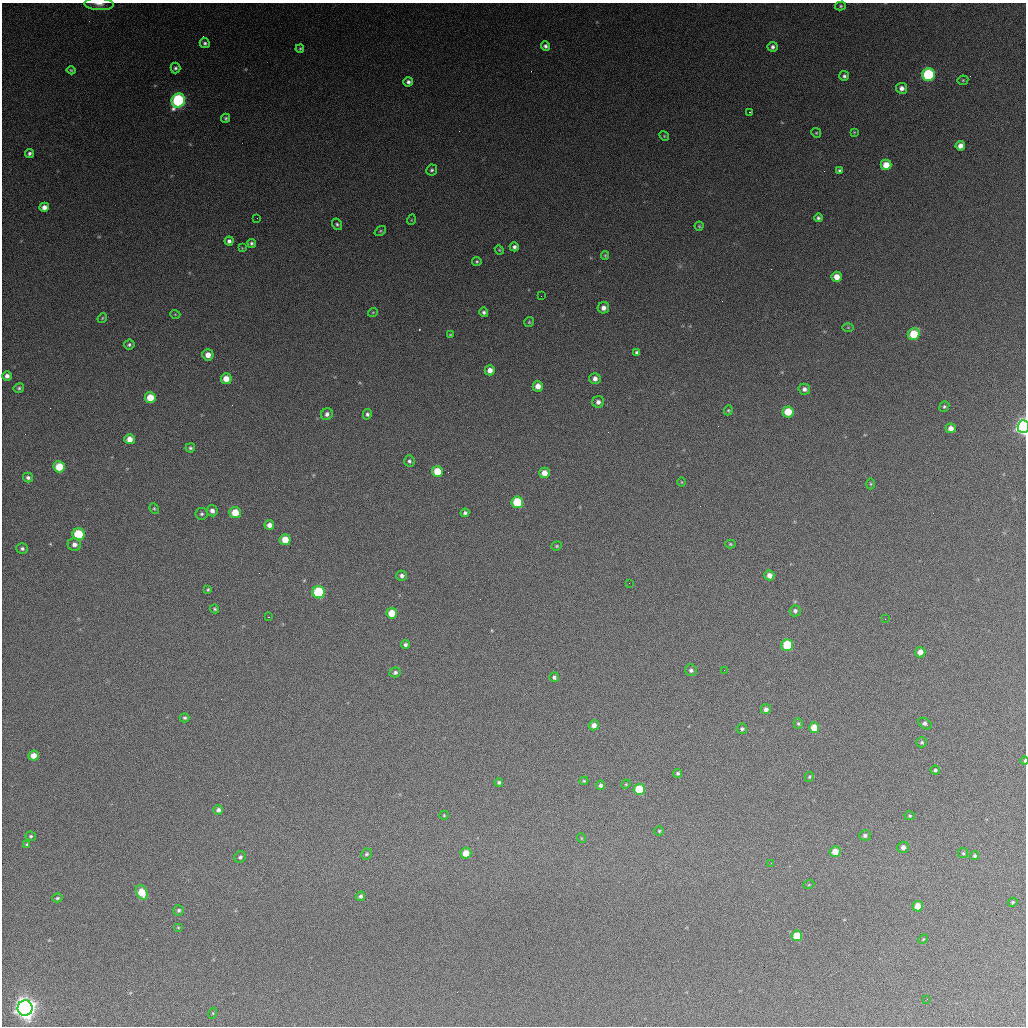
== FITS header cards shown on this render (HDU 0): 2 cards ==
NAXIS1  =                 1024 / length of data axis 1
NAXIS2  =                 1024 / length of data axis 2

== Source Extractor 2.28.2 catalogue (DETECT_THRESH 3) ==
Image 1024 x 1024 px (HDU 0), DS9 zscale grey, 1 PNG px = 1 image px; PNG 1028 x 1028 px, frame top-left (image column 1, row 1024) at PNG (2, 3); each listed source drawn as its Kron ellipse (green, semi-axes under 4 px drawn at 4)
Background 334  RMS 15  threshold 45.7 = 3 sigma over >= 5 px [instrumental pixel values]
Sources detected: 154; all 154 listed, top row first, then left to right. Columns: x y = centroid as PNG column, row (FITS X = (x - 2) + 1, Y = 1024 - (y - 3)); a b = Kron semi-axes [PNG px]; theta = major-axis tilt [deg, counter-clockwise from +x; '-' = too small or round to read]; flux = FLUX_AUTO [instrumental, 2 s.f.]
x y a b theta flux
99 4 15 6 -4 5.6e+03
840 6 5 4 - 1.6e+03
205 43 5 4 - 2.2e+03
545 46 5 4 - 2.8e+03
773 47 5 5 - 3.0e+03
300 49 4 3 - 1.3e+03
175 68 5 5 - 2.2e+03
71 70 4 4 - 1.3e+03
928 75 6 6 - 9.9e+04
844 76 5 5 - 2.4e+03
963 80 5 5 - 1.3e+03
408 82 5 4 - 3.1e+03
902 88 5 5 - 4.8e+03
178 101 7 6 - 1.5e+05
750 112 3 2 - 9.8e+02
226 118 4 4 - 1.8e+03
854 132 4 3 - 8.4e+02
816 133 5 4 - 1.2e+03
664 136 5 4 - 1.2e+03
960 146 5 4 - 6.5e+03
29 153 5 4 - 2.4e+03
886 165 5 5 - 1.6e+04
432 170 5 5 - 2.1e+03
839 171 4 4 - 1.9e+03
44 207 5 4 - 5.9e+03
257 218 2 2 - 5.6e+02
818 218 4 4 - 2.0e+03
411 220 5 3 - 8.6e+02
337 224 6 5 - 1.8e+03
699 226 4 4 - 1.2e+03
380 231 6 4 37 1.4e+03
229 241 4 4 - 3.0e+03
252 243 4 4 - 2.0e+03
514 247 4 4 - 2.9e+03
242 248 4 4 - 7.7e+02
499 250 4 4 - 9.8e+02
605 255 4 3 - 1.2e+03
477 261 5 4 - 1.5e+03
837 277 5 5 - 1.1e+04
541 296 2 2 - 6.7e+02
603 308 6 5 - 5.4e+03
373 312 5 3 - 8.8e+02
484 312 5 4 - 2.3e+03
175 314 5 3 - 7.7e+02
102 318 5 4 - 1.2e+03
529 322 5 5 - 1.3e+03
848 327 5 3 - 1.0e+03
914 334 6 5 - 3.3e+04
450 335 4 3 - 1.1e+03
129 345 5 5 - 1.9e+03
637 353 4 4 - 2.7e+03
208 355 5 5 - 8.4e+03
490 370 5 5 - 7.0e+03
7 376 5 4 - 4.4e+03
595 378 5 5 - 4.5e+03
226 379 5 5 - 1.3e+04
538 386 5 5 - 8.5e+03
19 388 5 5 - 1.8e+03
804 389 6 5 - 3.7e+03
150 398 5 5 - 1.9e+04
598 402 6 5 - 4.1e+03
944 407 5 4 - 1.8e+03
728 410 5 4 - 1.3e+03
788 412 5 5 - 2.4e+04
327 414 6 5 - 3.2e+03
367 414 5 4 - 2.1e+03
1023 427 6 5 - 3.8e+05
951 428 5 5 - 6.1e+03
129 439 5 5 - 9.2e+03
190 448 5 4 - 1.8e+03
409 461 6 5 - 2.1e+03
59 467 5 5 - 2.5e+04
437 471 5 5 - 2.4e+04
544 473 5 5 - 1.0e+04
28 478 5 4 - 2.6e+03
681 482 5 3 - 8.1e+02
871 484 5 3 - 1.1e+03
517 502 6 6 - 4.4e+04
154 509 5 4 - 1.3e+03
212 511 6 5 - 4.4e+03
235 513 6 5 - 1.9e+04
465 513 4 4 - 2.4e+03
202 514 6 5 - 2.0e+03
269 525 5 4 - 5.4e+03
79 534 6 6 - 5.0e+04
285 540 5 5 - 1.6e+04
74 544 6 6 - 4.3e+03
730 544 5 4 - 1.3e+03
557 546 5 4 - 1.2e+03
22 549 6 5 - 2.2e+03
769 575 5 5 - 6.7e+03
402 576 5 5 - 3.2e+03
629 583 2 2 - 4.5e+02
208 590 4 3 - 1.1e+03
319 592 6 6 - 8.2e+04
215 609 4 3 - 1.2e+03
795 611 5 5 - 3.0e+03
392 613 5 5 - 1.8e+04
269 617 2 2 - 5.5e+02
885 619 2 2 - 2.3e+03
405 645 4 4 - 2.5e+03
787 645 6 6 - 4.8e+04
920 652 5 5 - 7.0e+03
691 670 6 5 - 2.8e+03
724 670 2 2 - 9.8e+02
395 672 6 5 - 2.2e+03
554 677 5 4 - 2.4e+03
766 709 5 5 - 3.5e+03
185 718 5 4 - 1.8e+03
798 724 5 4 - 1.7e+03
925 724 7 5 -34 3.2e+03
594 725 5 5 - 5.4e+03
814 728 5 5 - 1.6e+04
742 729 5 5 - 2.0e+03
922 742 5 5 - 1.8e+03
34 756 5 5 - 9.5e+03
1025 761 4 2 - 1.2e+03
935 770 5 4 - 2.0e+03
678 773 4 4 - 1.9e+03
809 777 5 3 - 1.2e+03
584 781 4 4 - 1.1e+03
499 782 4 4 - 2.1e+03
626 784 5 3 - 1.0e+03
600 785 5 4 - 2.7e+03
639 789 5 5 - 4.1e+04
218 810 5 5 - 3.5e+03
444 815 5 4 - 1.1e+03
910 816 5 4 - 1.3e+03
659 831 4 4 - 1.4e+03
865 835 6 5 - 2.7e+03
31 836 5 4 - 1.7e+03
581 838 5 3 - 8.4e+02
27 844 4 4 - 1.4e+03
903 847 6 5 - 4.8e+03
835 852 5 5 - 1.2e+04
466 853 5 5 - 1.4e+04
963 853 5 5 - 1.5e+03
366 854 6 5 - 1.9e+03
974 856 5 4 - 1.7e+03
240 857 6 5 - 2.6e+03
771 863 2 2 - 5.8e+02
809 884 5 3 - 1.0e+03
142 892 8 5 -61 2.3e+04
360 896 5 4 - 2.6e+03
57 898 5 4 - 1.4e+03
1013 902 5 4 - 1.5e+03
918 906 5 5 - 1.3e+04
179 910 5 5 - 1.9e+03
178 927 5 3 - 9.3e+02
797 936 5 5 - 2.3e+04
923 939 5 4 - 1.0e+03
927 999 2 2 - 6.3e+02
25 1008 7 7 - 1.1e+06
213 1013 5 3 - 1.0e+03
At the frame edge (FLAGS 8, measured only in part): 3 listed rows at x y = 99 4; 1023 427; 1025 761